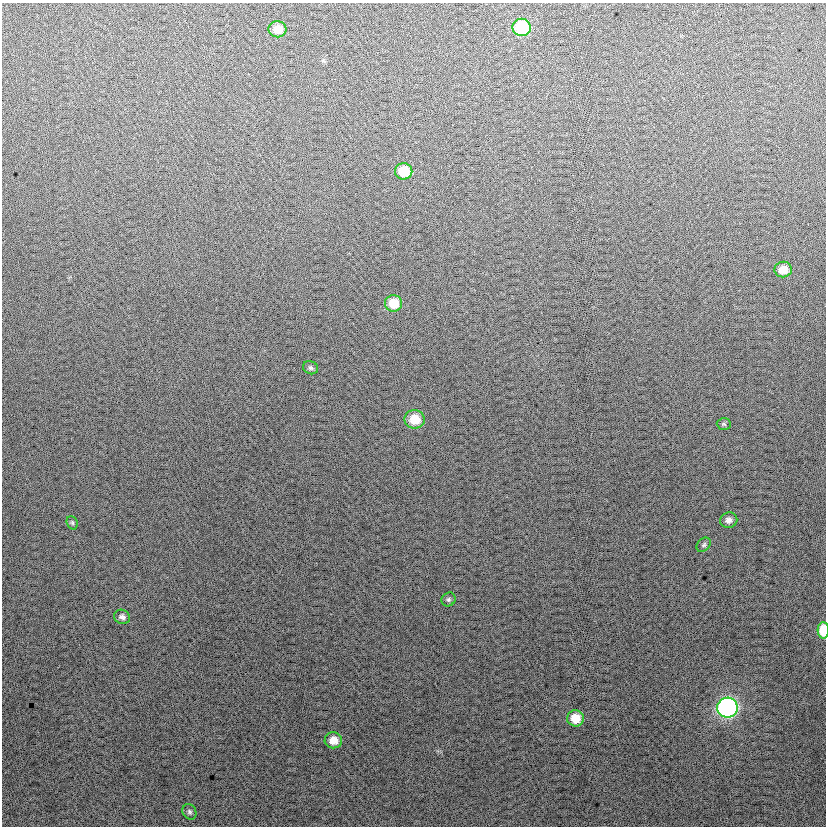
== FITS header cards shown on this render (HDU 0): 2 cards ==
NAXIS1  =                  824
NAXIS2  =                  824

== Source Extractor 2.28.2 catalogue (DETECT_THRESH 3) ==
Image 824 x 824 px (HDU 0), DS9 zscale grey, 1 PNG px = 1 image px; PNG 828 x 828 px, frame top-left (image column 1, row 824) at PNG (2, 3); each listed source drawn as its Kron ellipse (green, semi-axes under 4 px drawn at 4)
Background 11.6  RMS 14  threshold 40.7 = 3 sigma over >= 5 px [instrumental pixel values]
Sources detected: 18; all 18 listed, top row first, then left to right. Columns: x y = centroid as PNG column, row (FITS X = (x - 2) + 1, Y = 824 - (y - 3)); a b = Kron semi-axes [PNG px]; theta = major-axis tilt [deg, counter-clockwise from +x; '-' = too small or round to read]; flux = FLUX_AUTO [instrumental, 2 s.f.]
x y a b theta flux
522 27 9 8 - 58000
277 29 9 8 - 12000
404 171 8 8 - 25000
783 269 9 7 7 13000
394 303 8 8 - 19000
311 368 8 6 -24 2400
415 419 10 9 - 22000
724 424 7 5 -4 2000
729 520 9 7 18 4800
72 523 7 5 -69 1700
704 545 8 6 46 2200
449 599 7 6 - 2100
122 617 8 7 - 3500
823 630 8 5 -89 29000
727 708 10 10 - 260000
575 718 8 8 - 18000
333 740 9 8 - 12000
189 812 8 6 -62 2400
At the frame edge (FLAGS 8, measured only in part): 1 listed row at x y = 823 630